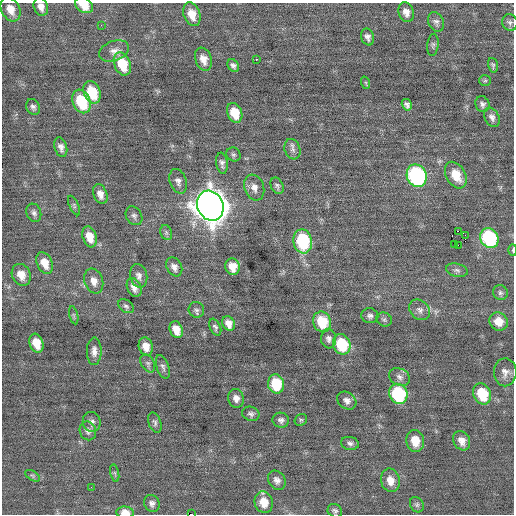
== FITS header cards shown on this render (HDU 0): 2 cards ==
NAXIS1  =                  512 / Axis length
NAXIS2  =                  512 / Axis length

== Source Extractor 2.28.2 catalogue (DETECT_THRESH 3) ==
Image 512 x 512 px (HDU 0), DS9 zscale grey, 1 PNG px = 1 image px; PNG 516 x 516 px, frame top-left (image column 1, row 512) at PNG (2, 3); each listed source drawn as its Kron ellipse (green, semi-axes under 4 px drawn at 4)
Background -0.0117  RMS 0.74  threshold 2.22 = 3 sigma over >= 5 px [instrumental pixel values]
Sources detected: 102; all 102 listed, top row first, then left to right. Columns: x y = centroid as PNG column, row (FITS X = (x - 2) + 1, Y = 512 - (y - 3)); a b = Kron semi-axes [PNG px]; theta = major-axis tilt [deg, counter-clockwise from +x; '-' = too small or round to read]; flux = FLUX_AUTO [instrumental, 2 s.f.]
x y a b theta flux
84 5 9 7 -31 770
41 7 9 7 -70 290
11 9 13 9 -62 530
406 12 10 7 -71 330
192 14 12 8 -70 720
436 22 10 7 -64 180
510 22 8 7 - 160
101 25 3 2 - 43
368 37 9 6 -73 190
433 45 11 5 84 120
114 51 15 10 21 350
203 59 12 8 -70 450
256 59 3 2 - 410
122 64 12 8 -69 1500
233 65 7 5 -53 150
493 65 7 4 -74 90
485 80 6 5 - 84
366 83 6 4 -72 67
92 92 12 8 -67 1700
81 101 12 8 -67 2300
482 104 8 7 - 160
407 105 6 4 -59 150
33 107 8 6 -66 150
235 113 10 7 -68 970
492 117 10 7 -63 220
61 147 10 6 -73 230
292 149 10 7 -71 220
233 154 7 6 - 120
222 163 10 6 -82 190
456 175 14 9 -61 1100
417 176 11 10 - 7900
178 181 13 8 -72 250
277 186 9 6 -65 120
254 188 13 9 -71 360
100 194 10 7 -70 330
74 206 10 4 -65 100
210 206 15 12 -66 80000
34 213 9 7 -69 170
134 216 10 7 -58 160
458 231 3 2 - 2700
166 233 7 5 -71 110
465 235 2 2 - 310
90 237 11 7 -72 660
489 238 10 9 - 5400
303 241 12 9 -80 3700
455 244 3 2 - 91
458 245 3 2 - 110
513 250 6 2 -90 59
45 263 11 7 -66 560
174 267 10 7 -60 270
233 267 8 7 - 670
457 270 11 6 -12 170
21 275 11 9 -63 580
139 276 12 8 -76 260
94 281 12 9 -70 400
134 287 10 7 -67 300
500 293 8 7 - 130
126 306 8 6 -36 130
196 310 8 7 - 150
420 310 11 9 -44 270
74 315 9 4 -77 87
370 316 8 7 - 180
384 320 8 6 -27 110
322 322 10 9 - 1600
499 322 9 8 - 620
228 323 7 6 - 330
215 327 9 5 -65 130
176 330 9 6 -69 540
329 339 9 7 -84 200
36 343 9 7 -70 740
342 344 10 8 -68 2300
146 347 9 7 -74 460
94 351 14 7 89 290
148 363 9 6 -60 140
163 367 12 6 -71 160
505 372 14 11 89 350
400 377 11 8 -27 230
276 384 9 8 - 1600
398 394 10 9 - 4100
482 394 11 8 -65 1800
236 398 9 8 - 290
347 401 10 8 -39 270
251 414 9 7 -21 160
281 420 8 7 - 170
301 420 6 5 - 78
92 422 10 8 -74 190
155 423 10 6 -72 140
88 431 9 8 - 200
415 441 11 9 -78 800
462 441 10 8 -60 400
350 443 9 6 -12 160
115 473 9 3 -77 79
33 476 8 4 -31 94
277 480 10 8 -56 250
390 480 12 9 -76 500
91 487 3 2 - 98
264 502 11 9 -74 800
152 503 9 7 -62 210
417 505 8 6 -60 110
335 511 7 6 - 130
125 512 9 6 -5 530
191 514 2 2 - 540
At the frame edge (FLAGS 8, measured only in part): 5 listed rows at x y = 84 5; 41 7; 513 250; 125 512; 191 514